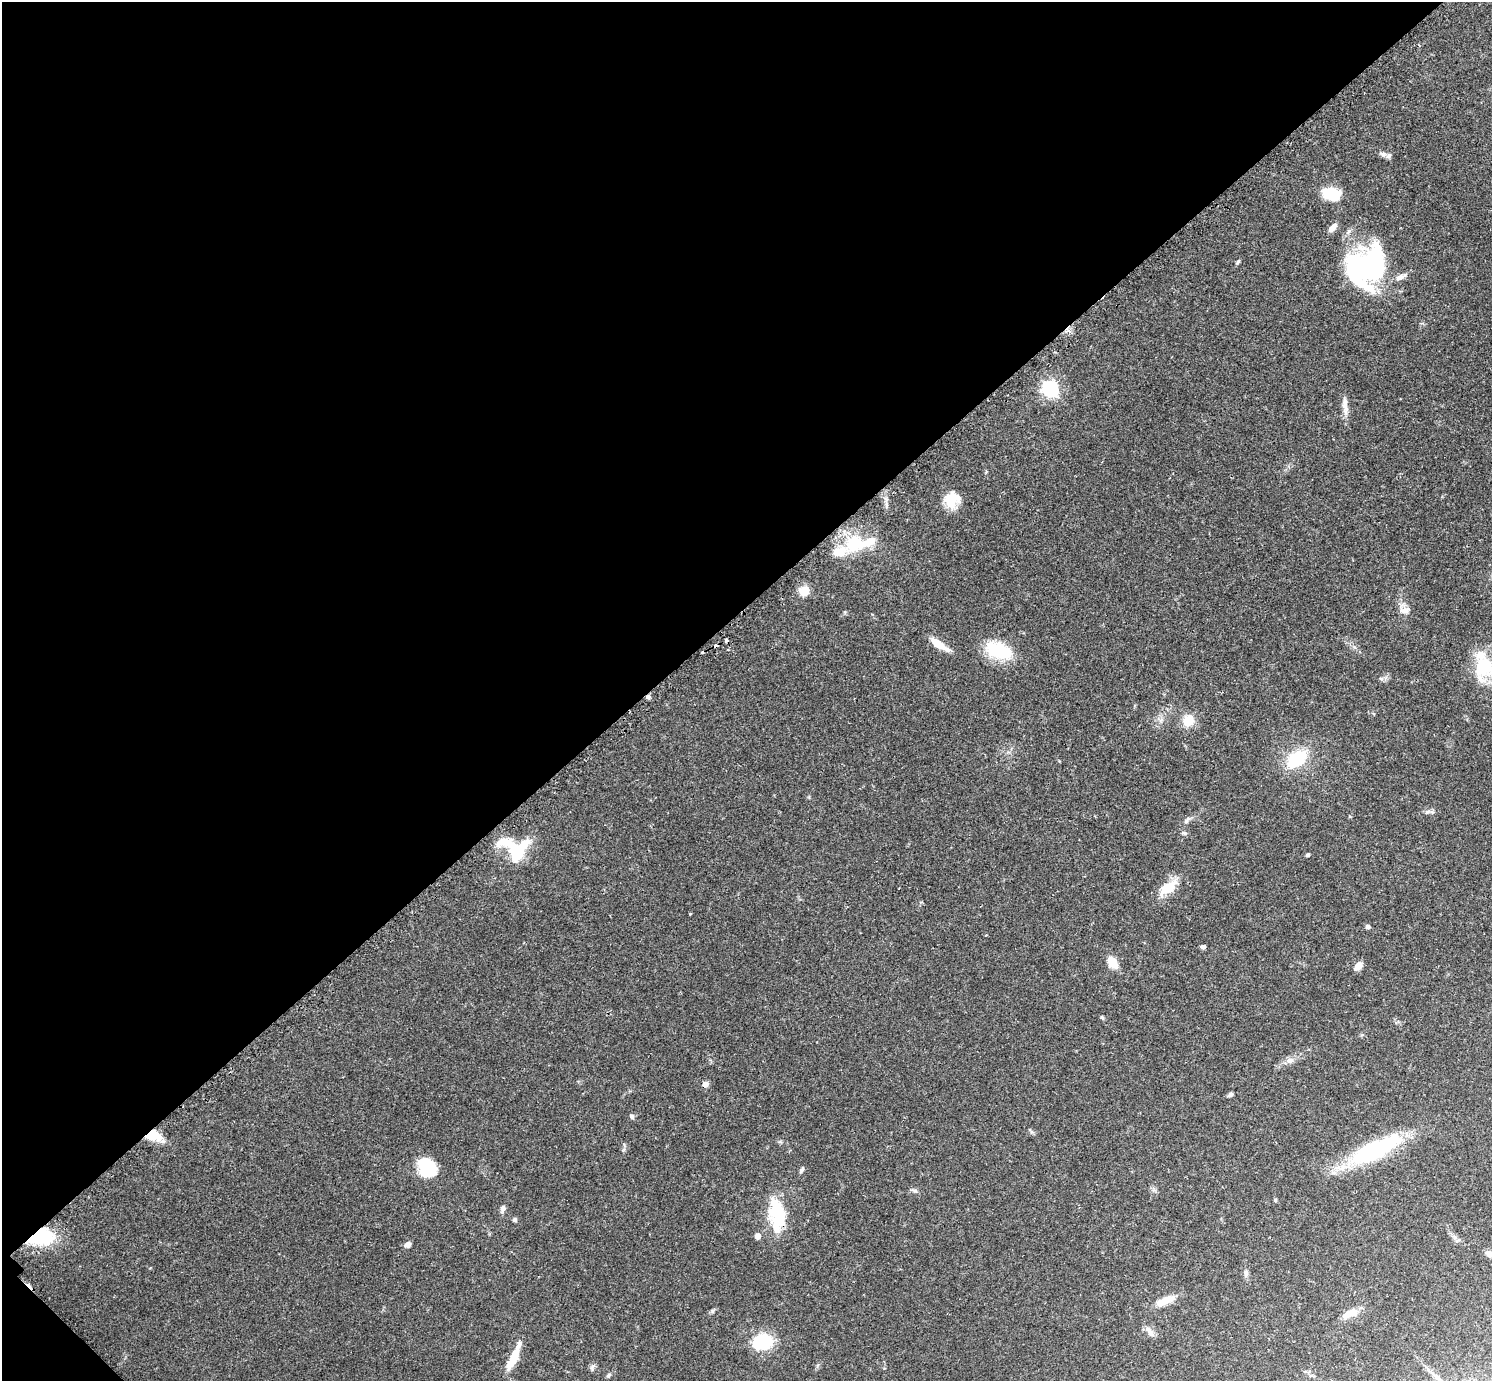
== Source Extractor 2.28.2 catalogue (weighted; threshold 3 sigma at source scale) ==
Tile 5 of 4 x 4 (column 1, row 2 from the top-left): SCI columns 29-1518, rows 2948-4326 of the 6041 x 6040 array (HDU 1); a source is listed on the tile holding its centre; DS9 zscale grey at full resolution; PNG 1494 x 1383 px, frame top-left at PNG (2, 2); no overlay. Shown black and unused: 44% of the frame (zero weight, under 2 of 3 exposures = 2% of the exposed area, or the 3 px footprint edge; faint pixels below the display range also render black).
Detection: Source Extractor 2.28.2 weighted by HDU 2 'WHT'; one run over the whole footprint, this tile lists its part. Background 0.079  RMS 0.0056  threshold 0.0251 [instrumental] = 3 sigma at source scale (4.5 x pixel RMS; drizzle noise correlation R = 1.50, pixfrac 1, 0.05/0.05 arcsec/px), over >= 5 px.
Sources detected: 71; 3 inside a brighter object's white glare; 6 cosmic-ray / hot-pixel residue — not listed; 7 inside a brighter listed object's ellipse — not listed separately; the other 55 listed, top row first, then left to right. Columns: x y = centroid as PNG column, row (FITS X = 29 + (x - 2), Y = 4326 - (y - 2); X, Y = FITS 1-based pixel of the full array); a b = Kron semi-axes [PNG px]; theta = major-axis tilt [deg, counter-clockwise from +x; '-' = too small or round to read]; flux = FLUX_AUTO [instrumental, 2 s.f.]
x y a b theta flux
1383 154 9 5 -15 1.8
1332 194 16 10 -17 24
1332 228 12 6 44 3.8
1238 262 7 4 53 0.89
1366 267 46 41 52 93
1050 389 7 7 - 170
1345 406 28 7 -84 4.7
952 500 18 16 49 13
856 544 33 21 8 27
804 591 11 10 - 7.6
1403 610 12 10 53 4
845 612 5 5 - 0.71
939 644 22 7 -33 8.9
998 650 34 18 -18 25
1484 667 29 26 -38 29
1188 721 15 13 71 9
1297 759 22 14 38 27
1427 812 9 5 27 1.5
1350 817 5 3 - 0.48
1186 822 6 6 - 1.1
1184 833 8 5 -11 1.1
507 843 38 16 -23 18
1308 855 4 3 - 1.3
1168 888 30 13 37 12
690 914 3 3 - 0.48
1367 927 5 4 - 1.7
1203 947 5 5 - 1.6
1113 962 14 9 -57 8.8
1358 966 11 7 48 3.7
1102 1017 5 4 - 0.76
1290 1060 11 8 19 3.1
1230 1095 6 5 - 1.5
632 1116 7 6 - 1.2
154 1136 20 11 -14 10
1374 1150 50 18 23 71
427 1167 21 16 -60 25
802 1170 8 5 59 1.2
915 1191 9 4 -34 1.2
1275 1200 5 4 - 0.65
503 1208 8 7 - 1.8
777 1214 42 18 -85 28
514 1220 5 5 - 1
758 1236 5 5 - 3.8
40 1237 24 15 10 42
407 1245 8 5 32 2.2
1489 1254 10 7 -30 2.9
1246 1273 9 7 -87 1.9
1165 1301 28 9 24 7.8
712 1311 6 4 -72 0.64
1349 1313 24 9 41 5.8
1150 1332 18 7 -53 3.3
762 1342 20 15 16 26
514 1357 35 8 65 12
592 1368 10 5 75 1.4
609 1375 7 5 42 1
Overlapping masked pixels (flux is a lower limit): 5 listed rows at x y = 856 544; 154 1136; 1374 1150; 777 1214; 40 1237
Isophote crosses this tile's border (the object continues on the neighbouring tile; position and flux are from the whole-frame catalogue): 2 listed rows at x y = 1484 667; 1489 1254